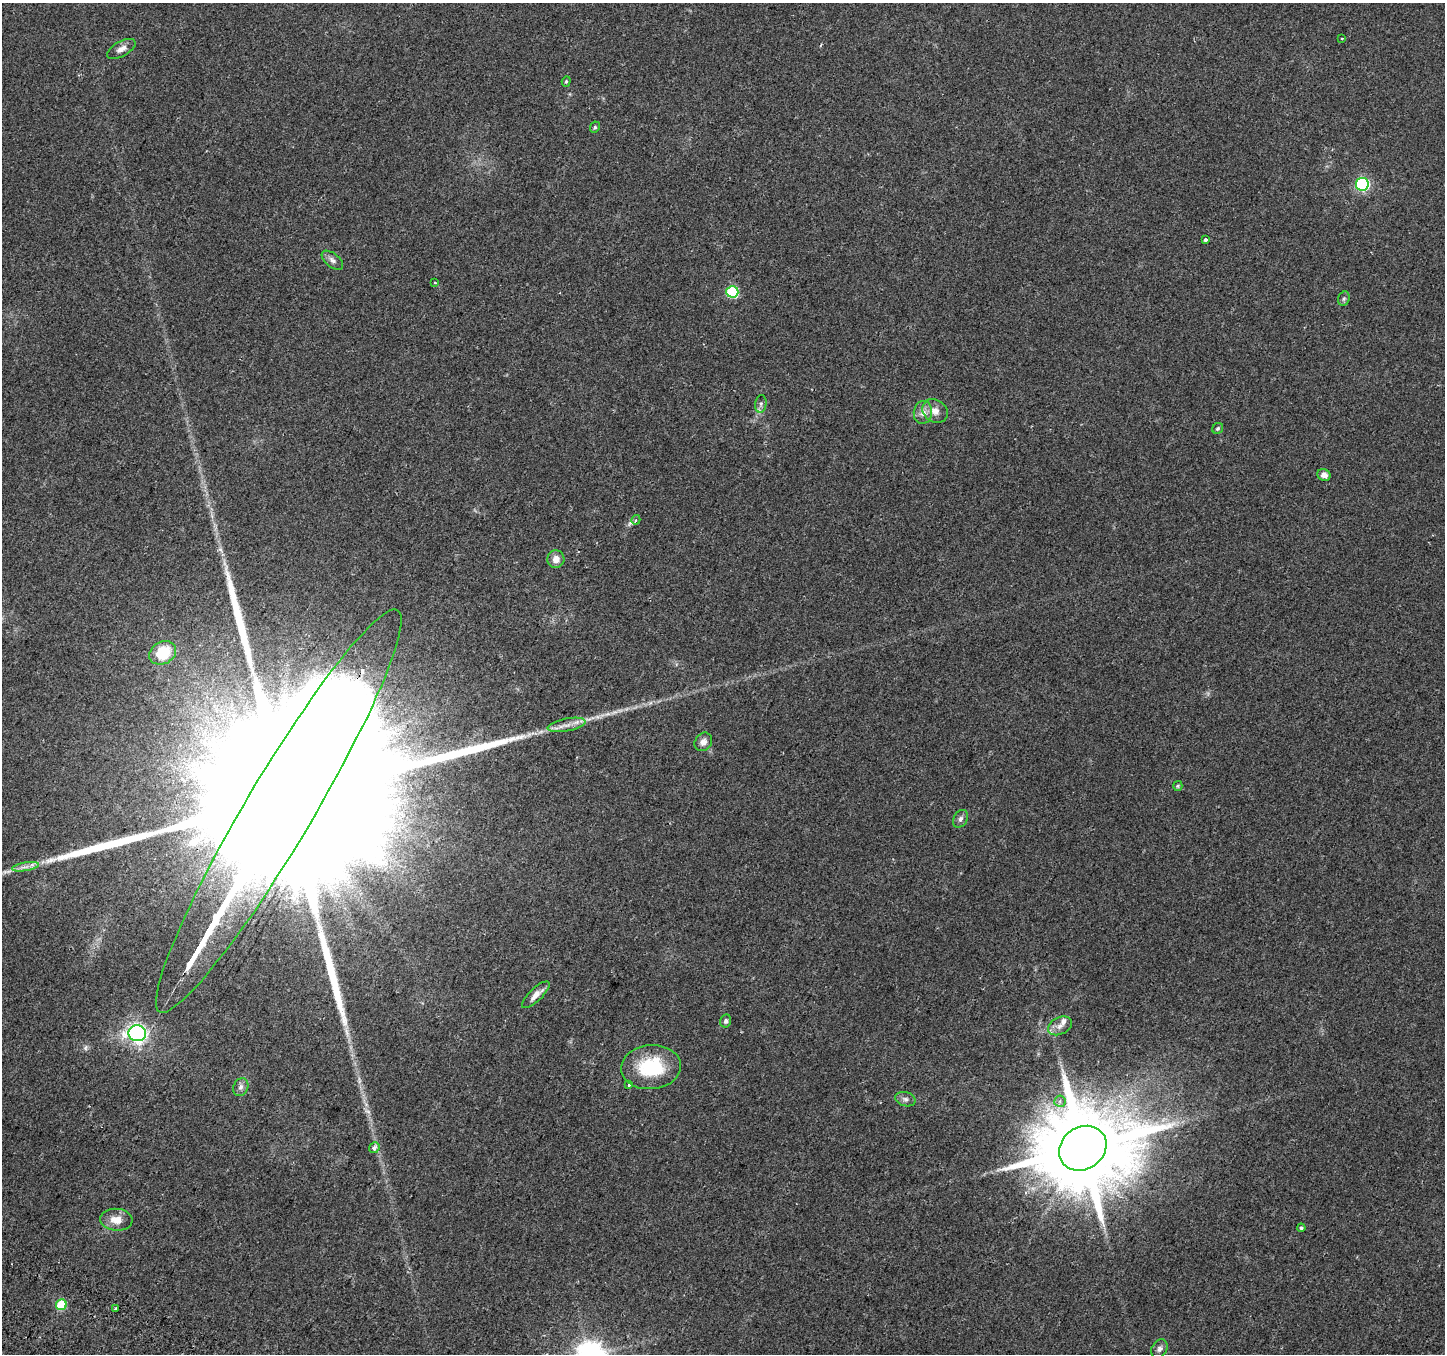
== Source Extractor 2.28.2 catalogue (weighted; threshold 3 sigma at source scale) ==
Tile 7 of 4 x 4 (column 3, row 2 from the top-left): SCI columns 2917-4359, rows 2955-4306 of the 5840 x 5975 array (HDU 1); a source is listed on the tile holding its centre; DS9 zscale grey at full resolution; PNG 1447 x 1356 px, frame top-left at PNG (2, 3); each listed source drawn as its Kron ellipse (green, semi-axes under 4 px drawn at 4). Shown black and unused: <1% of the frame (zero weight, under 2 of 3 exposures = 3% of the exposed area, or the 3 px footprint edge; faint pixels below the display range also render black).
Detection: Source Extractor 2.28.2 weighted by HDU 2 'WHT'; one run over the whole footprint, this tile lists its part. Background 0.0522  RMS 0.0054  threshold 0.0243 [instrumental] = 3 sigma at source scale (4.5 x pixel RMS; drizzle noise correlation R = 1.50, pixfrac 1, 0.0396/0.0396 arcsec/px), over >= 5 px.
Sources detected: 44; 2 long thin detections or spike segments (spike, bleed or trail) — neither listed nor drawn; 2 inside a brighter listed object's ellipse — not listed separately; the other 40 listed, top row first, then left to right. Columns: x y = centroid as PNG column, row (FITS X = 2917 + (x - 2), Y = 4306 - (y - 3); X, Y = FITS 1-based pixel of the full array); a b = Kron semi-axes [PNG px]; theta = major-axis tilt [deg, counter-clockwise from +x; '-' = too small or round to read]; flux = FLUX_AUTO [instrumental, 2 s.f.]
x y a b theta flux
1342 39 3 3 - 1.4
121 49 16 7 29 3.4
566 81 5 4 - 0.72
595 127 6 4 64 0.8
1362 184 6 6 - 81
1205 240 3 3 - 2.9
332 260 13 6 -38 2.3
435 282 3 2 - 0.54
732 292 6 6 - 44
1344 299 7 5 69 1.1
761 404 9 5 83 1.4
935 411 13 11 -36 5
923 412 11 9 82 3.8
1218 428 6 5 - 0.96
1324 475 7 5 -24 2.9
636 520 5 4 - 1.4
556 559 9 8 - 4.4
163 653 14 11 30 21
567 725 19 6 11 4.6
703 742 10 8 54 3.2
1178 786 5 4 - 0.69
279 811 233 33 59 170000
960 819 9 7 59 1.9
25 867 13 4 9 2.5
536 995 18 6 44 4.3
726 1021 6 5 - 1.4
1060 1026 13 8 26 3.4
137 1033 9 8 - 150
651 1067 30 22 5 31
629 1084 4 3 - 4.1
241 1087 9 7 64 2
905 1099 10 7 -15 2
1060 1101 6 5 - 1.8
374 1148 5 5 - 3
1083 1148 25 21 36 10000
116 1220 16 11 -5 6.5
1301 1228 4 4 - 0.94
61 1305 5 5 - 28
116 1308 3 3 - 0.68
1159 1349 10 7 59 2
Overlapping masked pixels (flux is a lower limit): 1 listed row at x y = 279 811
Isophote crosses this tile's border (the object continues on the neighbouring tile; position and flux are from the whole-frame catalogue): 1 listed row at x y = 279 811